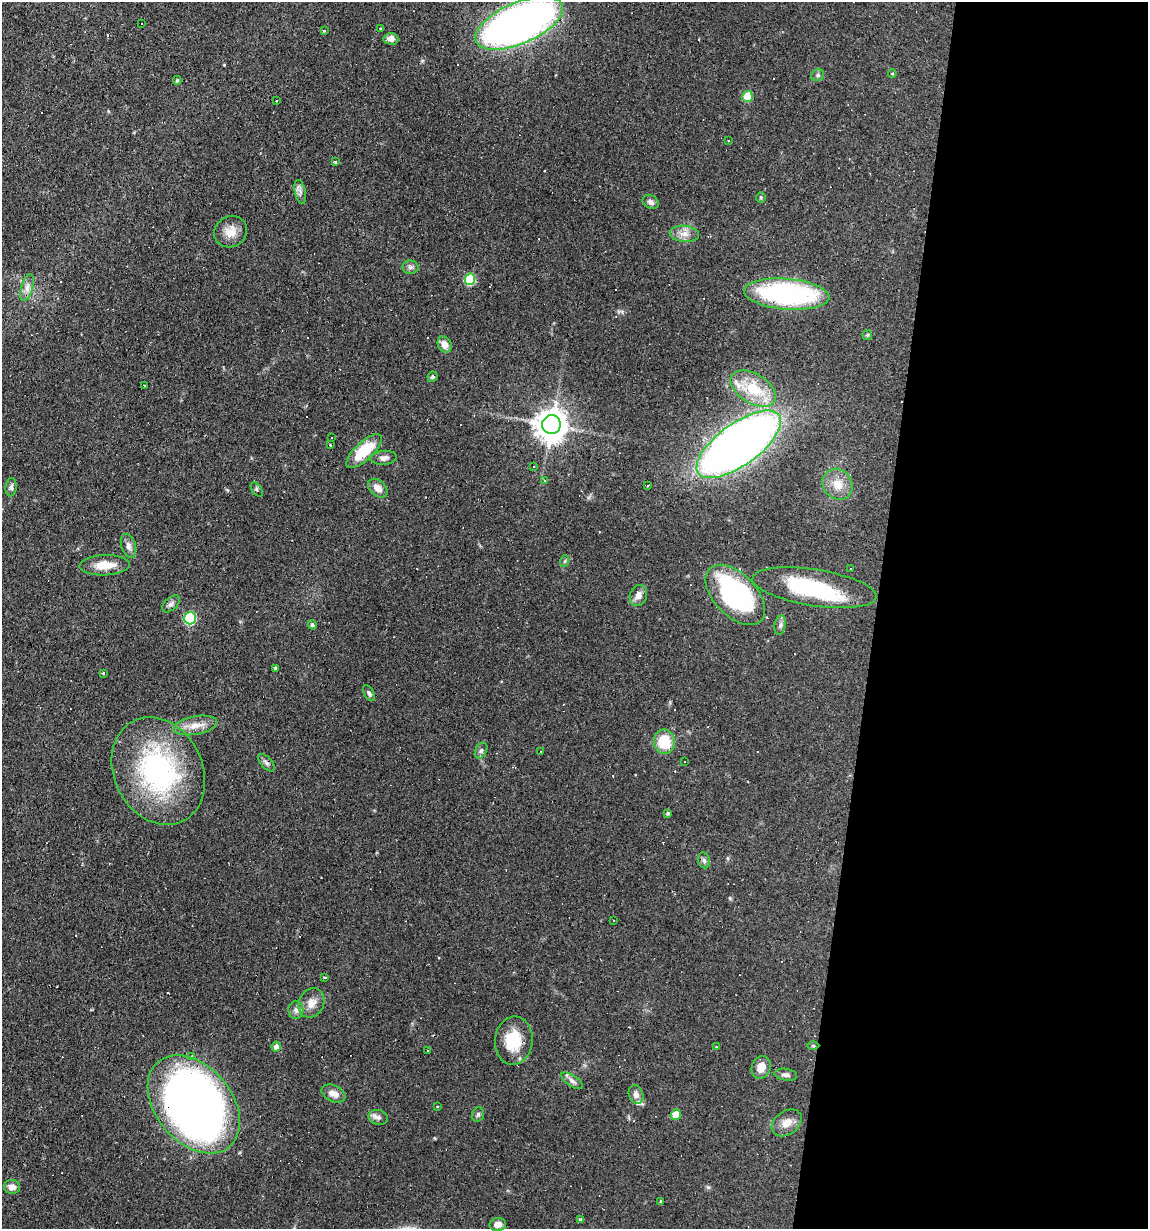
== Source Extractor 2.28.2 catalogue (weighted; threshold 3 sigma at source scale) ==
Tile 12 of 4 x 4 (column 4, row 3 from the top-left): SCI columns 3553-4698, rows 1228-2454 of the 4932 x 4909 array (HDU 1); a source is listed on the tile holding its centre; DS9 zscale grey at full resolution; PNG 1150 x 1231 px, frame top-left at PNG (2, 2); each listed source drawn as its Kron ellipse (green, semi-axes under 4 px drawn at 4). Shown black and unused: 24% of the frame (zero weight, under 2 of 3 exposures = <1% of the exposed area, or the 3 px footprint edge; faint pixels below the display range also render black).
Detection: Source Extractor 2.28.2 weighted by HDU 2 'WHT'; one run over the whole footprint, this tile lists its part. Background 0.0966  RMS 0.0058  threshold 0.0259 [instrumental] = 3 sigma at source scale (4.5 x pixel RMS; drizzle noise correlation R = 1.50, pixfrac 1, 0.05/0.05 arcsec/px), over >= 5 px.
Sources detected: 112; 2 inside a brighter object's white glare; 21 cosmic-ray / hot-pixel residue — neither listed nor drawn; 2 inside a brighter listed object's ellipse — not listed separately; the other 87 listed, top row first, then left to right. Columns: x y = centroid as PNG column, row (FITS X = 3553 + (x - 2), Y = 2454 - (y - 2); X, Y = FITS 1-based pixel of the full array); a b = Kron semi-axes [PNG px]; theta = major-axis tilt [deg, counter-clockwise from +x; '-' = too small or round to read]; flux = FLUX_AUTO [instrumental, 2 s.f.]
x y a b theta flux
519 23 47 20 24 350
141 24 3 2 - 0.59
380 29 3 2 - 0.98
324 31 3 2 - 1.1
391 39 7 6 - 3.1
892 73 4 3 - 0.63
818 75 7 5 31 1.2
177 80 4 4 - 0.86
747 96 5 5 - 17
277 101 3 2 - 0.79
728 141 2 2 - 0.48
335 162 4 4 - 0.65
300 192 12 5 -79 2.2
761 197 5 5 - 0.71
651 202 8 6 -34 2.1
231 232 17 15 30 7.4
684 234 15 8 -4 4.7
410 267 8 6 0 1.7
470 279 6 5 - 34
27 288 14 5 75 3.1
787 294 43 15 -5 100
867 335 5 5 - 0.7
445 344 8 6 -62 4.5
432 377 5 5 - 1.3
145 385 3 3 - 1.3
753 389 25 14 -32 22
551 425 9 9 - 1000
332 438 2 2 - 0.39
739 444 50 21 36 540
330 445 3 2 - 0.61
364 451 23 9 43 21
384 458 13 7 6 2.6
534 467 3 2 - 0.85
544 481 4 3 - 0.5
838 484 16 14 -50 8.7
648 486 2 2 - 0.56
11 487 9 5 83 1.6
378 488 11 7 -41 4.7
257 490 8 5 -56 0.99
128 546 12 7 -73 2.9
565 561 6 4 71 0.76
105 565 25 10 3 9.7
851 568 3 3 - 4
814 588 63 18 -9 55
638 595 11 8 71 3.8
735 595 37 21 -46 96
171 604 10 6 41 1.9
190 618 6 6 - 51
312 625 5 4 - 1.4
780 625 10 5 78 1.8
275 668 3 3 - 1.1
103 673 3 3 - 1.5
369 693 9 4 -59 1.5
195 725 22 9 11 6.9
664 742 12 10 -81 18
481 751 8 5 63 1.4
541 751 2 2 - 0.54
685 762 3 3 - 5.7
266 763 10 5 -49 1.6
158 771 56 44 -64 100
668 813 4 3 - 1.1
704 860 8 6 -73 1.5
614 921 2 2 - 0.36
324 977 3 3 - 2
311 1003 15 12 63 6
296 1010 9 7 -88 2.2
514 1041 24 19 84 19
813 1046 6 4 -1 0.74
276 1047 5 4 - 3.2
716 1047 3 2 - 0.45
428 1051 3 3 - 0.86
192 1057 3 3 - 2.6
761 1067 11 9 68 5.9
786 1075 11 6 -8 2.1
572 1081 12 5 -35 2.4
333 1094 13 8 -25 4.7
636 1094 9 7 -71 3
194 1104 55 38 -50 510
437 1107 3 2 - 0.83
478 1114 7 5 73 1.3
676 1115 5 5 - 9.1
378 1117 9 7 -12 2.2
787 1123 16 11 35 5.9
12 1187 8 7 - 3.9
660 1201 3 2 - 0.92
581 1219 3 3 - 3.1
498 1224 8 6 8 3.5
Overlapping masked pixels (flux is a lower limit): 3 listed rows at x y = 519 23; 787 294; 194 1104
Isophote crosses this tile's border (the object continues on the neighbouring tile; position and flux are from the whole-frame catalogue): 1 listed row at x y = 519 23